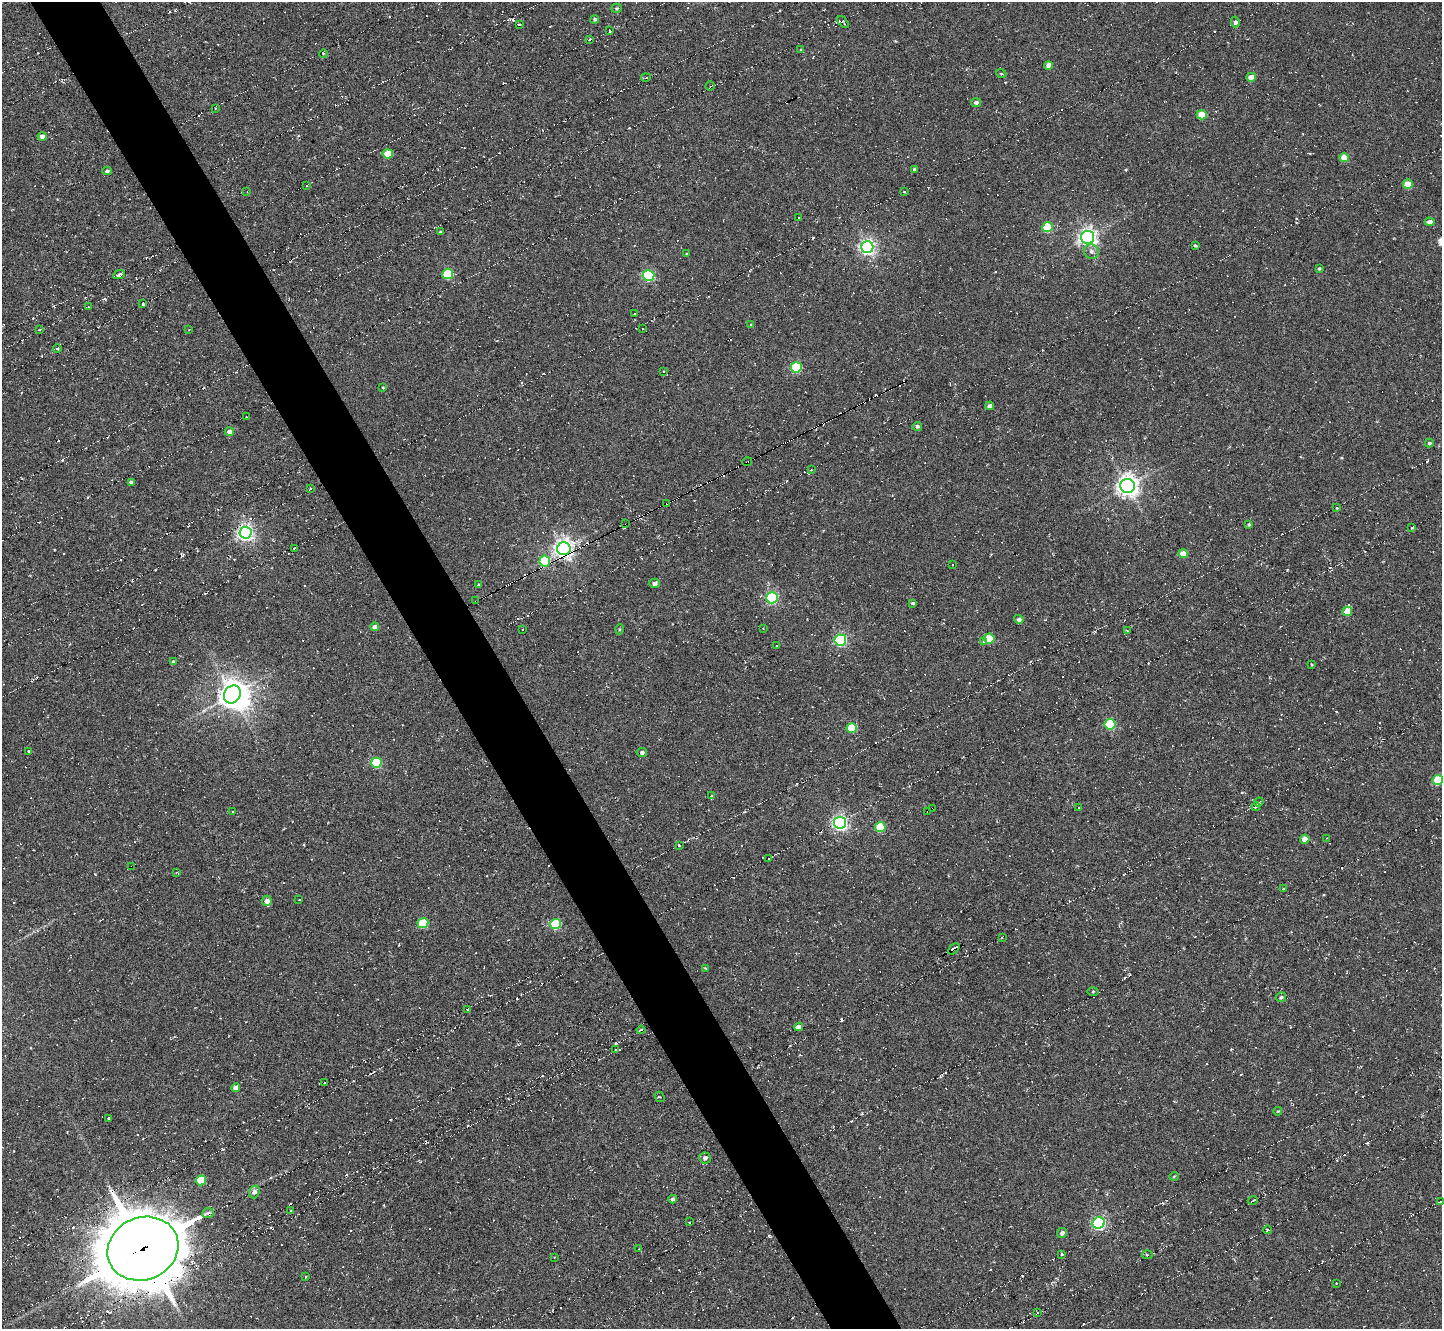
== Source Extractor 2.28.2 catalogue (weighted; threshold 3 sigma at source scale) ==
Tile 11 of 4 x 4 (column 3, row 3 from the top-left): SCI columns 2885-4324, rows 1480-2806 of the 5769 x 5764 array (HDU 1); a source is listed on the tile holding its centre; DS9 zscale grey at full resolution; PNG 1444 x 1331 px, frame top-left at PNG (2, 2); each listed source drawn as its Kron ellipse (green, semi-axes under 4 px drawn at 4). Shown black and unused: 5% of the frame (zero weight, under 5 of 10 exposures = <1% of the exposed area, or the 3 px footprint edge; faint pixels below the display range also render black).
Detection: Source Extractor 2.28.2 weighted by HDU 2 'WHT'; one run over the whole footprint, this tile lists its part. Background -0.225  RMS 0.011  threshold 0.045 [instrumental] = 3 sigma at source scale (4.09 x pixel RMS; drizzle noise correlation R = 1.36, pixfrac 0.8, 0.05/0.05 arcsec/px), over >= 5 px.
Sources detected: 281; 1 inside a brighter object's white glare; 129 cosmic-ray / hot-pixel residue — neither listed nor drawn; the other 151 listed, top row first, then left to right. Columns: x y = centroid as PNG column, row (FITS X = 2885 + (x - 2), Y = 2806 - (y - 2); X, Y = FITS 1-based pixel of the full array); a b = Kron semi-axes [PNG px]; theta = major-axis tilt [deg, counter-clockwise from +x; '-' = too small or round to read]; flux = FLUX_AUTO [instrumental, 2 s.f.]
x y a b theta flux
616 8 5 4 - 1.5
595 19 4 4 - 1.7
843 22 7 3 -46 2.2
1235 22 5 4 - 2.6
519 24 3 2 - 0.85
610 31 3 2 - 1.8
589 39 3 2 - 2
801 49 3 3 - 1.1
323 54 4 3 - 1.3
1048 65 4 4 - 6.9
1001 73 5 3 - 0.96
1251 77 5 4 - 11
646 78 5 2 - 1.4
710 86 5 2 - 1.5
976 102 5 4 - 2.5
215 108 3 2 - 1.1
1202 115 5 4 - 26
42 136 4 4 - 4.7
388 154 5 4 - 27
1344 158 5 4 - 18
914 169 4 3 - 2.1
107 171 4 3 - 1.6
1408 184 5 4 - 18
307 185 3 2 - 2.6
247 192 4 3 - 0.73
904 192 3 2 - 1.2
799 218 3 2 - 1.5
1430 222 5 4 - 4.9
1047 227 5 5 - 38
440 232 3 3 - 1.4
1088 237 6 6 - 420
1195 246 4 3 - 1.3
867 247 6 6 - 320
1091 251 8 7 - 3.6
686 254 3 2 - 0.82
1319 268 4 3 - 1.3
448 274 5 5 - 45
119 275 6 4 25 3.9
649 275 6 5 - 93
143 304 4 2 - 1.7
88 307 3 2 - 1.5
634 314 2 2 - 0.73
751 325 4 2 - 0.77
189 329 4 2 - 0.75
643 329 3 2 - 0.7
39 330 3 2 - 1.3
57 349 4 3 - 1.6
796 367 5 5 - 60
664 371 2 2 - 0.84
383 387 4 3 - 0.88
990 406 4 4 - 4
246 417 3 2 - 1.7
917 426 5 4 - 2.4
229 432 4 4 - 4.3
1429 443 4 4 - 2
747 462 5 3 - 18
811 470 3 2 - 1
131 482 4 3 - 2
1127 486 7 7 - 680
310 488 2 2 - 1.4
667 503 3 2 - 5.5
1337 508 3 2 - 1.7
626 524 2 2 - 3.4
1249 525 4 3 - 1.4
1412 528 3 2 - 1.3
245 533 6 6 - 350
294 548 3 2 - 1.2
564 549 7 6 - 510
1183 554 5 4 - 16
545 561 5 5 - 62
952 564 3 2 - 1.3
654 583 5 4 - 3.3
479 584 4 3 - 1.1
772 598 6 5 - 130
476 601 4 2 - 15
913 603 4 3 - 1.6
1347 611 5 5 - 15
1019 619 5 4 - 2.9
375 627 4 4 - 6
763 628 3 2 - 0.55
523 629 2 2 - 0.59
620 629 5 3 - 0.93
1127 631 4 2 - 0.79
989 639 5 5 - 37
840 640 6 5 - 130
984 642 3 3 - 4
776 646 3 2 - 1.7
174 662 4 3 - 2.1
1312 664 4 3 - 0.87
232 694 9 8 - 840
1110 724 5 5 - 64
852 728 5 5 - 38
29 751 4 3 - 1.4
642 752 5 4 - 2.3
376 763 5 5 - 58
1438 780 5 5 - 37
711 795 3 2 - 1.3
1259 802 5 3 - 1.6
1256 806 4 3 - 1.9
933 808 3 2 - 3.8
1078 808 3 2 - 1
928 811 2 2 - 4.3
233 812 3 2 - 0.75
840 823 6 6 - 290
880 827 5 5 - 34
1327 838 2 2 - 0.68
1305 839 4 4 - 9
679 846 3 2 - 1.4
769 858 3 2 - 1.2
132 866 2 2 - 2.4
176 872 4 3 - 1.2
1284 889 4 3 - 0.98
299 900 3 2 - 1.4
267 901 5 5 - 7.6
423 923 5 5 - 42
556 924 5 5 - 63
1002 937 4 2 - 1.5
954 949 7 3 43 5.9
706 968 3 3 - 0.91
1093 991 5 3 - 0.98
1281 997 5 4 - 2
468 1009 2 2 - 1.4
799 1027 4 4 - 6.7
641 1030 4 3 - 2.2
615 1050 2 2 - 1.9
325 1082 3 3 - 2.8
236 1088 4 4 - 6.2
660 1097 6 4 -42 1.8
1278 1111 4 3 - 0.81
109 1118 3 2 - 1.6
705 1158 6 5 - 3.9
1174 1176 5 3 - 0.89
201 1180 5 5 - 34
254 1192 6 5 - 4.9
673 1199 4 4 - 2.2
1253 1200 5 2 - 1.8
1441 1202 3 2 - 2.7
290 1210 4 3 - 1.4
208 1213 6 5 - 2.9
689 1222 2 2 - 0.82
1099 1223 6 5 - 190
1268 1230 4 3 - 1.2
1062 1233 5 4 - 3.1
143 1249 36 31 23 6200
639 1249 3 3 - 1.2
1062 1255 3 2 - 1.3
1147 1255 5 3 - 1.5
554 1257 3 3 - 0.92
305 1277 4 2 - 0.67
1336 1283 2 2 - 0.59
1037 1312 3 2 - 2.4
Overlapping masked pixels (flux is a lower limit): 11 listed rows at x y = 747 462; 667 503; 626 524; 564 549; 545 561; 476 601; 933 808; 928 811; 132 866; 954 949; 143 1249
Isophote crosses this tile's border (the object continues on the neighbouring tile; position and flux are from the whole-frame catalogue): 2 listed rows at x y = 1438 780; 1441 1202